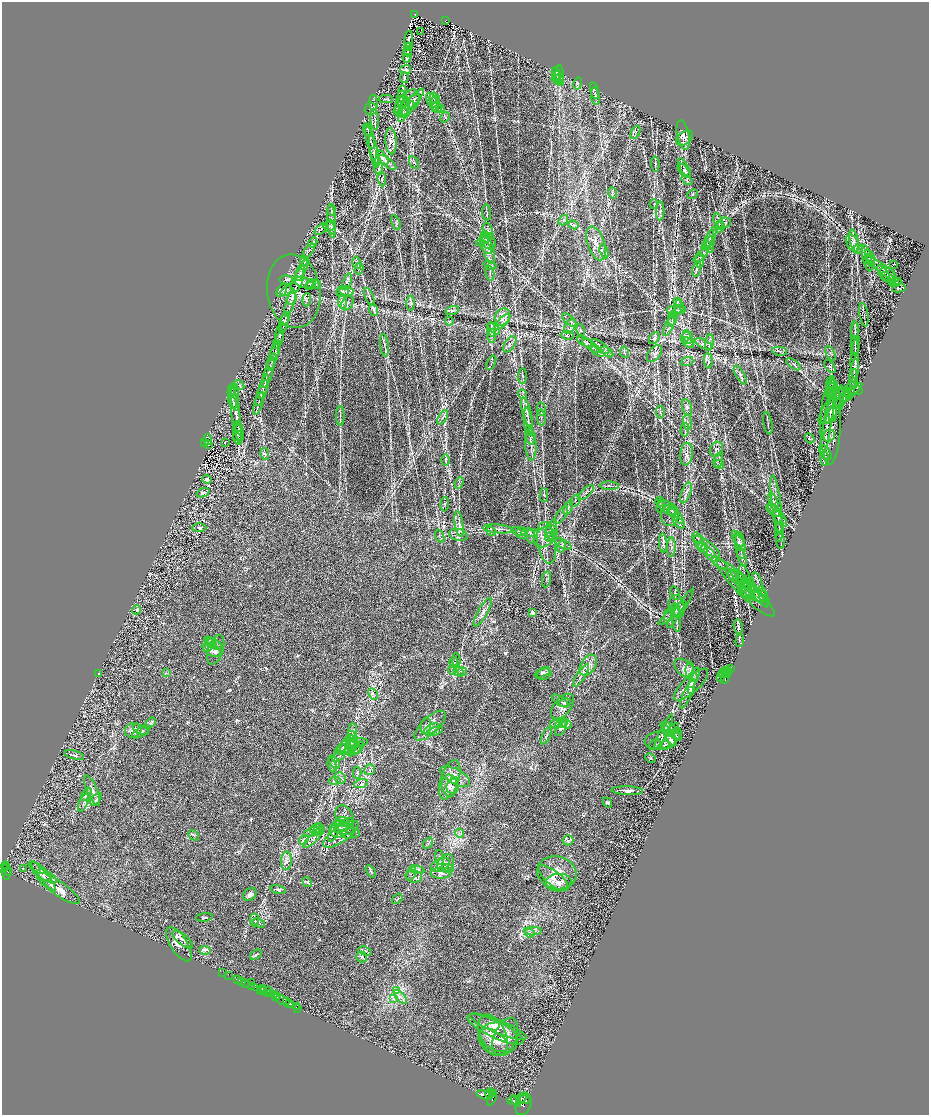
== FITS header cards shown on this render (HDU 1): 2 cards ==
NAXIS1  =                 1854
NAXIS2  =                 2225

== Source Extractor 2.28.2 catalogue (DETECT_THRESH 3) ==
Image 1854 x 2225 px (HDU 1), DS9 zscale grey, zoomed out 1/2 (1 PNG px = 2 x 2 image px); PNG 931 x 1117 px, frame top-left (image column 2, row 2225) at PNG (2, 2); each listed source drawn as its Kron ellipse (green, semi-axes under 4 px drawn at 4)
Background 0.563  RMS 0.025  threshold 0.0745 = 3 sigma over >= 5 px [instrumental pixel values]
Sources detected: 1005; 43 cannot appear on this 1/2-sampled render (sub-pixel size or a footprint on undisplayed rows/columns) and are neither listed nor drawn; of the other 962, the 500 brightest by FLUX_AUTO listed and drawn (462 fainter detections omitted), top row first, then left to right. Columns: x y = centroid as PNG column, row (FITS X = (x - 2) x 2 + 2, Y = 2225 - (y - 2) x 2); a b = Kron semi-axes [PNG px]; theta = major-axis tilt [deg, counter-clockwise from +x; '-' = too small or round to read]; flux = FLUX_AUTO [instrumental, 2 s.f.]
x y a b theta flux
415 14 2 2 - 88
446 20 3 2 - 54
420 32 2 1 - 6.9
409 40 9 2 86 10
408 46 3 2 - 6.7
408 50 6 2 86 8.6
407 55 8 3 79 10
407 58 4 3 - 6.7
405 70 5 4 - 12
557 74 6 3 -60 7.6
559 75 9 4 89 13
557 76 5 3 - 6.9
404 78 5 2 - 8.3
556 79 4 4 - 6.6
559 80 6 4 -85 12
578 83 6 3 79 6.6
402 91 6 3 76 7.8
594 91 8 3 -78 6.2
595 96 9 3 -82 11
401 97 6 4 77 9.9
433 98 5 4 - 7.8
386 99 7 2 -2 5.9
414 99 13 4 48 22
435 101 6 3 63 8
402 102 6 3 -32 7.1
407 102 15 9 48 54
433 102 10 4 -62 22
373 103 8 2 -88 6.6
409 105 14 6 43 34
405 108 10 3 78 20
436 108 5 4 - 11
371 109 6 6 - 10
440 109 4 4 - 8.4
406 111 12 4 56 27
398 112 5 4 - 8.7
445 117 5 3 - 6.6
375 120 10 2 -87 9.5
368 129 6 2 -67 5.9
635 132 7 3 64 11
683 135 15 6 -79 32
370 138 12 2 -73 11
685 138 9 6 37 19
391 141 13 5 -86 23
372 145 21 3 -73 23
374 152 16 3 -80 23
382 158 8 4 -54 17
388 162 10 4 -39 20
414 162 7 3 -61 7.6
655 164 7 2 -88 6.8
378 166 9 2 -83 10
684 168 10 3 -59 14
684 171 8 4 -51 14
382 179 7 3 -81 11
687 180 6 3 -38 6.2
612 193 6 3 -68 7.6
692 194 6 4 41 8.2
654 204 5 3 - 5.9
332 210 6 2 -87 6.7
660 211 9 4 89 16
487 213 8 2 -86 6.4
563 220 6 3 53 6.6
332 221 17 3 -86 19
718 221 8 4 -73 15
396 223 8 4 -69 10
724 223 7 5 23 15
573 225 5 4 - 8.2
329 226 5 3 - 9.5
331 227 8 4 -72 11
720 227 5 4 - 10
321 229 7 3 42 12
488 231 9 5 -74 15
485 236 6 3 -73 9.7
710 237 11 3 64 17
485 239 10 3 31 15
488 241 9 6 -55 24
854 241 11 4 -78 16
313 242 5 4 - 7.1
596 243 17 8 -72 59
710 243 6 3 80 7.3
853 243 9 6 -61 21
707 244 14 4 69 29
486 247 8 3 -51 13
708 247 7 4 -44 13
488 249 15 5 -75 33
858 249 5 3 - 6.4
309 251 8 3 52 8.5
604 252 8 3 -74 11
701 255 9 3 43 13
870 257 8 4 -64 14
867 258 13 3 -77 13
700 260 7 3 88 11
870 260 6 2 -62 6.4
305 261 6 4 -56 7.5
357 263 6 3 -75 6.9
490 265 6 4 -19 8.1
893 265 2 1 - 31
302 269 9 3 63 12
359 269 6 3 76 6.9
696 269 8 3 76 9.1
883 269 20 3 -38 22
300 273 8 3 67 11
490 273 7 2 -82 7.3
884 273 9 3 -53 11
887 275 9 7 -38 21
888 278 8 3 -37 8
287 280 8 3 -9 7.2
298 281 13 5 70 27
304 282 10 5 -12 17
347 282 8 3 70 12
895 283 6 4 18 7
311 285 6 4 49 7.9
314 285 8 3 10 6.7
899 288 7 4 11 7.8
282 291 7 4 61 9.5
286 291 7 3 31 9.1
294 291 37 26 -81 140
347 291 7 4 -12 15
342 292 6 5 - 12
369 297 9 2 -69 7.8
292 299 6 3 60 8.4
307 300 6 4 85 8.3
342 302 7 3 -82 9.8
678 302 4 3 - 6
290 303 14 3 74 17
347 303 8 5 55 13
411 303 7 4 90 9.2
679 307 7 5 -79 13
374 310 6 3 -67 8.8
674 310 7 3 -2 8.6
679 310 7 4 15 9.6
452 311 7 2 18 6.5
864 315 12 1 -81 8.5
502 317 9 7 61 30
673 318 7 3 75 12
285 319 7 3 62 7.5
570 320 9 2 -41 9.8
672 320 6 4 66 12
449 321 4 4 - 6.5
503 322 10 3 46 14
284 323 10 3 76 9.7
570 326 8 5 58 20
669 326 10 2 66 7.6
494 329 7 3 -43 10
492 330 7 4 -75 13
581 330 6 3 -76 7.4
855 330 8 2 -90 7.3
280 335 8 3 -89 10
567 335 6 4 -9 8
492 336 7 2 89 7.6
686 336 5 4 - 9.1
654 338 6 4 50 9.1
687 338 6 6 - 17
855 339 17 3 -90 16
278 341 9 2 67 7.9
585 342 8 3 -30 10
688 342 7 3 -37 9.7
709 343 8 2 82 8.2
510 344 9 5 58 18
703 344 9 4 -25 13
384 345 11 2 -84 9.5
855 345 9 2 -85 10
591 346 10 4 -36 17
601 347 10 2 -38 9.5
275 351 10 2 74 7.8
598 351 7 3 -31 9.3
779 351 7 3 -10 8.2
607 352 7 3 -35 7.4
624 352 6 2 -79 5.9
830 353 7 3 -62 8.5
654 354 9 6 52 17
273 357 13 2 72 14
855 359 19 2 88 20
708 361 7 3 -86 11
272 362 9 2 72 10
687 362 6 3 21 6.6
491 363 8 2 63 6.2
794 364 8 2 -36 7.2
830 366 7 4 -51 7.1
854 371 12 3 81 13
268 372 16 2 72 19
740 375 10 3 -60 12
523 376 7 3 84 7.7
853 378 9 2 82 8.3
831 382 6 4 65 7
239 385 5 3 - 7
832 385 4 2 - 6.1
264 387 12 2 74 15
850 389 9 5 71 16
234 390 5 3 - 6.5
831 390 7 4 70 10
856 391 6 3 12 7
262 393 14 2 70 13
522 394 5 3 - 6.9
849 394 17 4 39 19
830 395 5 3 - 7.5
235 396 12 3 88 14
832 396 7 3 -81 9.5
232 397 12 3 -82 15
839 397 12 4 81 8.5
842 399 11 3 48 9.2
234 404 8 3 -54 8
258 404 12 2 71 9.5
834 405 22 7 52 38
687 407 8 5 -73 14
541 409 7 2 -83 7
835 409 16 3 58 18
660 412 6 2 -86 5.9
832 412 10 5 -85 42
527 413 15 3 -75 19
236 415 29 3 -82 50
340 416 10 2 -88 7.6
443 417 8 2 58 8.4
541 418 8 2 -84 9.1
831 421 43 10 88 80
528 422 14 3 -85 17
687 422 8 2 -87 9.1
828 422 35 4 80 39
768 423 11 2 -79 8.8
238 426 5 4 - 9
529 430 5 3 - 7.6
685 430 7 2 88 6.7
240 433 8 3 -79 13
237 434 10 3 -90 12
829 436 6 5 - 14
238 438 6 3 -73 6.9
530 438 6 3 -73 11
810 438 5 4 - 7.1
208 440 5 3 - 750
225 442 2 1 - 82
205 443 4 2 - 950
531 444 16 5 -88 33
208 445 4 3 - 470
716 449 8 6 59 15
825 452 8 5 -52 19
265 454 6 3 -78 8.2
686 454 11 6 83 25
824 459 7 2 -89 6.4
446 460 6 3 88 6.5
718 460 8 3 73 10
719 465 5 3 - 7.6
207 479 5 3 - 15
459 483 6 3 69 6.1
609 486 9 3 -2 11
586 492 10 3 43 11
203 493 6 3 22 14
686 493 11 4 70 18
544 495 7 3 -88 7.9
575 501 7 3 54 7.1
660 502 5 3 - 6.4
774 502 9 3 -70 8.1
445 504 7 2 88 6.8
777 504 29 4 -83 46
661 507 5 3 - 7.6
667 507 10 5 -33 21
568 508 7 4 63 15
773 510 8 2 -38 9.3
672 512 5 3 - 6.7
561 515 10 2 54 9.2
670 515 11 9 78 30
778 515 14 5 -54 24
676 516 9 3 -48 9.5
779 522 13 2 -78 12
679 523 7 3 -40 7.1
459 524 13 4 -81 24
199 528 7 3 2 9
551 528 10 4 62 18
498 529 15 3 -5 19
491 531 5 4 - 9.8
519 531 8 2 -5 8.9
779 532 10 2 84 7
529 533 8 4 -3 14
521 534 6 2 -24 7
551 534 7 4 -54 15
458 535 9 5 -14 19
440 536 7 3 -68 7.5
531 536 7 4 90 8.1
546 536 13 9 43 47
550 537 5 3 - 8.7
698 538 6 3 -50 6.9
738 539 9 3 -55 11
780 541 8 2 -86 7.3
547 543 21 9 -81 55
663 543 10 3 -87 13
739 543 9 4 -61 14
563 544 9 2 -29 9.9
562 546 6 4 74 12
701 546 5 3 - 7.3
740 546 13 5 -84 21
671 547 9 3 89 12
703 547 5 4 - 12
707 547 16 6 -37 41
709 553 10 3 -46 20
742 557 10 3 -75 10
719 563 9 2 -33 7.6
733 575 6 4 -67 10
546 579 8 2 82 6
741 579 12 4 -46 18
757 581 9 3 -68 10
740 583 21 4 -45 31
745 583 19 6 -79 28
748 586 9 2 -41 7
746 588 39 8 -44 67
762 591 5 2 - 6.4
675 593 7 2 -73 6.5
755 593 19 3 -48 17
754 596 17 4 -20 18
763 596 5 4 - 7.5
676 607 12 7 -80 27
680 608 23 4 57 24
137 610 4 3 - 6.7
676 610 7 3 -72 13
483 612 16 5 60 24
532 613 2 2 - 59
672 613 18 3 40 19
669 614 7 5 66 12
677 620 12 2 -86 17
738 627 7 3 -79 8.5
740 640 6 3 86 6.1
210 643 7 4 -44 9.4
214 644 8 4 -28 16
209 645 7 3 62 12
211 650 10 6 -31 23
216 650 15 7 72 38
456 660 7 3 -86 8.7
454 663 5 4 - 12
588 665 11 7 57 41
684 668 11 7 -42 33
730 669 2 2 - 9.5
453 670 5 2 - 6
690 670 8 3 89 12
727 671 2 2 - 350
459 672 5 3 - 9.5
462 672 4 4 - 8.1
542 672 8 4 26 9.4
166 673 4 3 - 6
723 673 5 2 - 3200
725 673 3 2 - 1900
729 673 3 2 - 850
98 674 3 2 - 6.4
544 674 7 5 27 11
695 674 7 2 70 6.7
727 674 2 1 - 510
581 675 13 3 58 18
694 677 5 3 - 6.6
721 677 2 2 - 910
725 678 6 3 82 4000
691 685 22 8 42 40
692 691 2 1 - 34
373 694 6 4 -62 13
688 694 16 3 66 13
560 701 10 3 -34 8.5
565 703 6 3 16 8.5
562 706 15 8 49 41
150 723 7 4 41 8.3
561 723 7 3 27 8.9
555 724 5 3 - 9.5
567 724 5 4 - 8.1
426 726 8 5 83 17
430 726 20 8 43 47
561 728 9 4 59 16
669 728 10 3 -27 8.8
432 729 8 4 30 16
133 730 8 7 - 24
141 730 8 2 -25 6.5
672 730 9 4 44 8.1
353 731 8 3 89 12
435 731 8 4 20 13
141 732 10 4 28 11
664 732 20 4 64 26
669 735 12 3 -61 14
676 735 6 3 -46 6.1
546 736 9 3 64 10
353 737 6 4 -56 12
672 739 13 6 48 35
661 741 16 9 3 34
357 743 11 4 4 19
655 744 7 3 41 6.3
665 744 4 3 - 7.1
348 745 10 7 60 35
344 746 8 3 42 13
351 747 7 5 49 18
359 748 7 2 58 6.1
342 750 7 5 10 15
354 750 8 3 39 8.4
74 755 10 3 -14 8.9
338 757 7 3 35 8.6
650 758 5 4 - 6.2
334 762 7 3 -57 11
332 765 7 3 -74 11
369 770 6 5 - 10
357 773 6 4 89 7.9
455 776 16 7 -29 45
340 778 6 5 - 11
450 780 20 9 72 59
335 781 6 4 8 8.7
454 781 4 2 - 160
361 784 7 3 15 11
450 786 11 8 -84 35
452 786 7 6 - 17
92 790 16 5 -67 31
627 791 16 4 -2 29
86 794 7 2 60 8.1
96 799 7 4 51 12
83 802 9 3 68 11
607 802 5 4 - 6.5
344 816 11 8 -64 28
342 824 7 6 - 23
344 825 11 5 31 29
316 828 7 4 28 13
339 829 9 8 - 36
346 829 8 6 -7 22
318 830 6 4 61 13
312 832 8 4 20 16
333 833 9 3 70 15
350 833 10 5 6 16
460 833 4 3 - 7.1
341 834 21 7 34 66
194 835 6 4 -48 9.9
314 837 14 4 45 25
304 840 5 3 - 7
568 840 5 5 - 7.7
428 843 6 2 55 5.9
440 857 8 2 -75 6.1
287 861 9 5 88 21
446 863 9 7 45 26
440 865 10 6 23 23
6 866 4 2 - 380
5 867 3 2 - 580
23 868 2 1 - 250
447 868 6 3 -11 11
2 869 3 2 - 850
417 870 7 3 -12 10
6 871 9 2 -89 410
40 871 14 5 -40 24
371 871 7 3 -55 6.9
9 873 3 2 - 240
411 873 7 3 67 9
441 873 10 5 -1 22
557 873 20 16 -13 100
43 876 19 3 -50 23
47 876 11 4 -32 18
414 877 8 6 -12 20
553 878 18 7 -39 51
307 882 5 4 - 7.4
558 883 13 8 6 39
58 888 26 7 -34 77
278 889 8 3 -10 9.8
250 894 7 5 47 16
397 899 6 3 39 6
204 917 8 3 7 7
254 920 6 4 89 12
259 923 6 3 -24 6.6
533 931 9 3 2 11
530 933 5 3 - 6.7
183 940 12 5 -39 17
179 944 19 8 -57 53
205 950 6 4 -4 29
365 951 7 4 -18 11
256 955 6 3 37 6.5
362 957 5 5 - 11
223 973 3 1 - 14
228 975 3 1 - 41
238 979 2 2 - 200
241 981 2 1 - 790
251 982 2 1 - 22
245 983 4 3 - 120
252 986 3 1 - 35
255 987 2 1 - 620
262 989 3 2 - 570
261 990 4 1 - 180
264 991 3 1 - 260
269 991 2 1 - 530
397 991 4 3 - 7.5
267 993 2 1 - 320
271 994 3 2 - 580
275 994 3 2 - 870
276 996 2 1 - 350
277 997 3 2 - 810
401 997 8 3 -48 14
393 999 3 3 - 7.5
283 1001 11 3 -29 440
287 1001 3 1 - 690
289 1003 3 2 - 830
296 1007 2 1 - 37
298 1008 2 1 - 39
498 1027 30 6 -22 59
496 1029 31 8 -25 69
493 1035 22 13 -67 87
505 1037 20 11 68 63
498 1039 19 16 -16 89
494 1040 16 9 -37 45
489 1093 5 2 - 3600
492 1093 3 2 - 1700
485 1095 8 4 -20 13000
492 1098 8 3 66 4600
521 1098 7 2 47 3400
524 1100 6 3 -2 3500
514 1101 6 2 -1 4300
516 1101 6 2 -56 5700
523 1104 11 7 69 5900
At the frame edge (FLAGS 8, measured only in part): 1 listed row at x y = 2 869
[462 fainter detections neither listed nor drawn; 43 sub-pixel or undisplayed-footprint detections neither listed nor drawn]